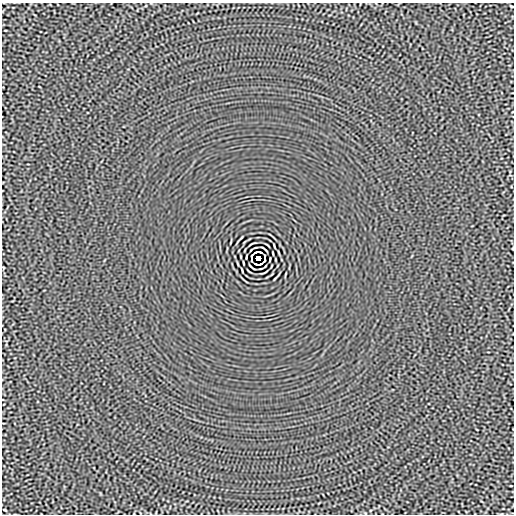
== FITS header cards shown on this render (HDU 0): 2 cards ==
NAXIS1  =                  512
NAXIS2  =                  512

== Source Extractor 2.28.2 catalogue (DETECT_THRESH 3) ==
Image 512 x 512 px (HDU 0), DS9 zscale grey, 1 PNG px = 1 image px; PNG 516 x 516 px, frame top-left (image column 1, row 512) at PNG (2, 3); no overlay
Background -1.27e-05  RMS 0.0015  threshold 0.00444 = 3 sigma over >= 5 px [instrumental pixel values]
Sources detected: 14; all 14 listed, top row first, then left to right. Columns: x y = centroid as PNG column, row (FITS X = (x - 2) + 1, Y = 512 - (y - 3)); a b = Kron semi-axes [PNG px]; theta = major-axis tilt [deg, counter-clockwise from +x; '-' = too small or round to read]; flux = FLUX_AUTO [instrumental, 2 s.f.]
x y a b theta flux
512 6 3 2 - 0.082
264 249 8 2 -40 0.099
256 252 5 2 - 0.063
260 252 4 2 - 0.1
251 256 4 2 - 0.076
265 256 4 2 - 0.073
258 258 4 4 - 3.7
251 260 3 2 - 0.081
265 260 4 2 - 0.078
243 263 4 2 - 0.081
256 264 4 2 - 0.088
260 264 5 2 - 0.088
252 267 8 2 -40 0.099
5 510 3 2 - 0.079
At the frame edge (FLAGS 8, measured only in part): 1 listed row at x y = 512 6